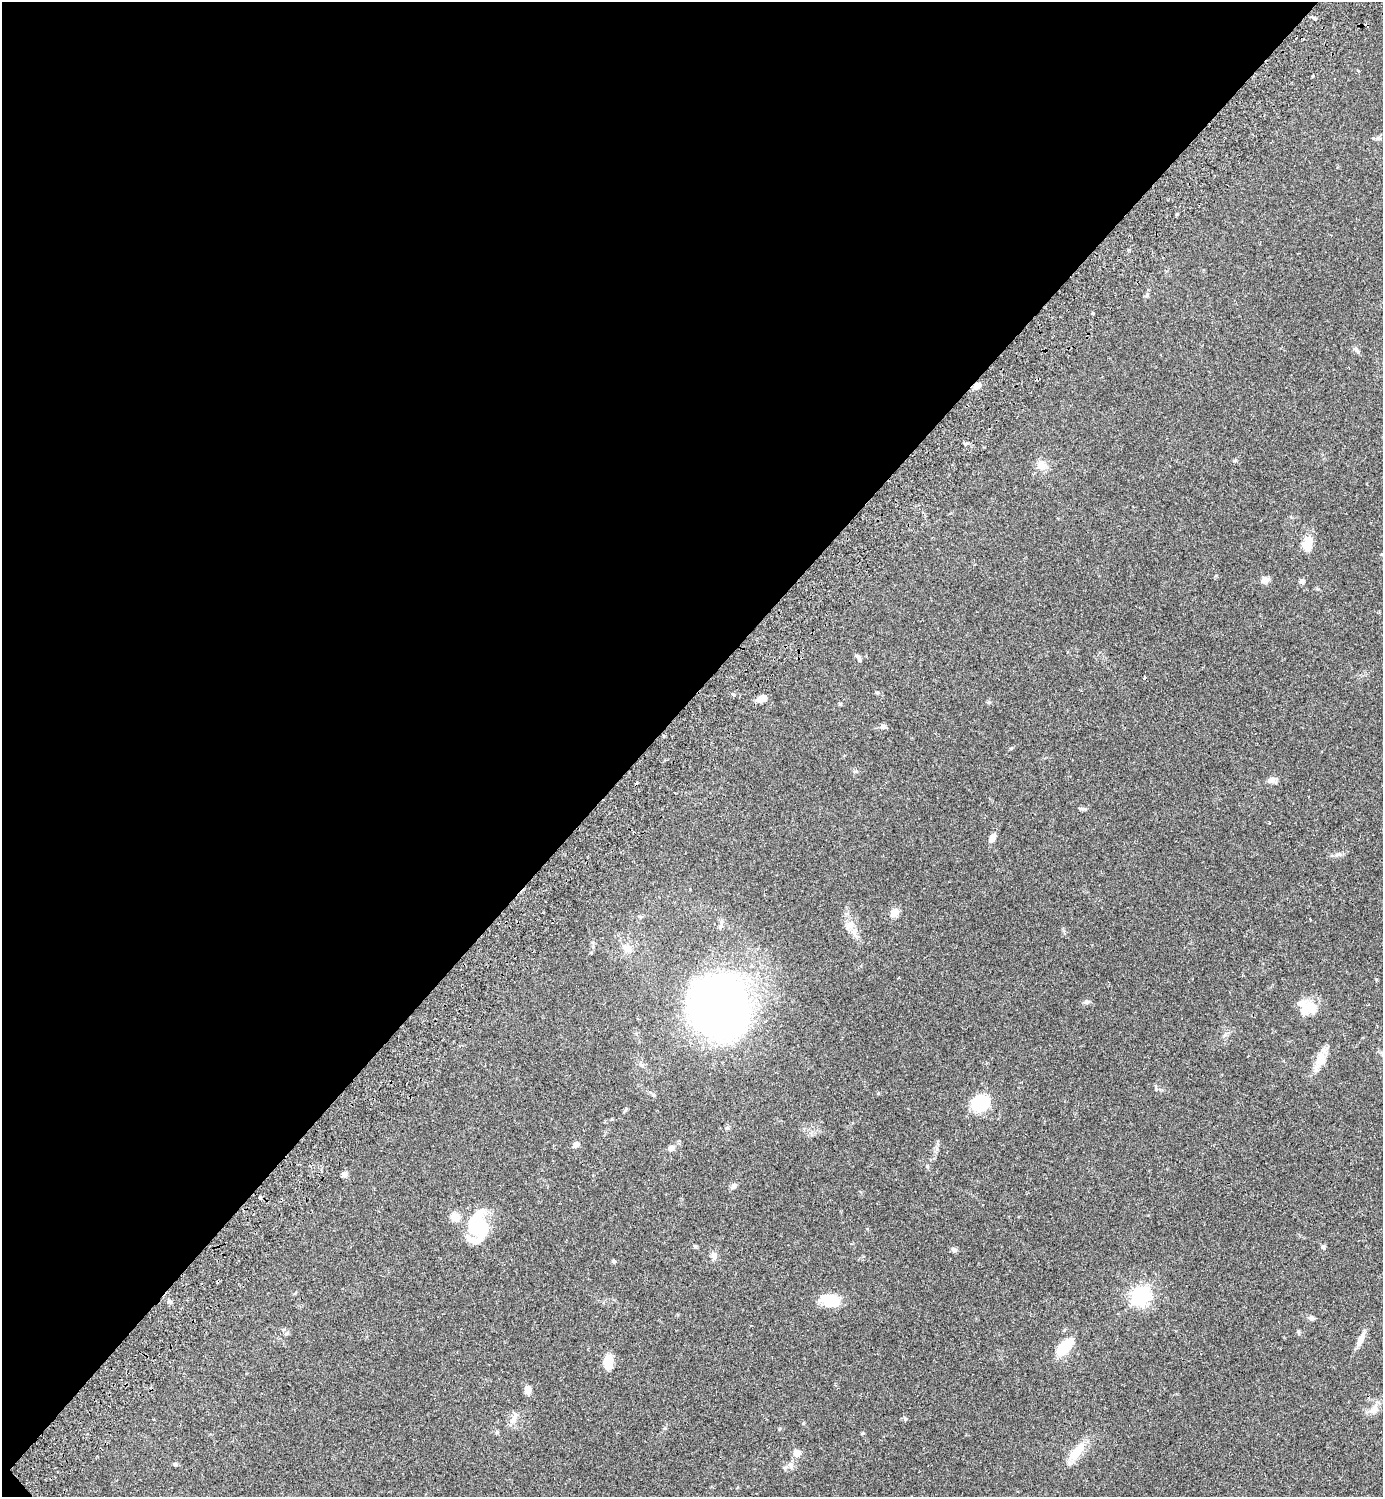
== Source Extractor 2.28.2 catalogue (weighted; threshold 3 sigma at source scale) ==
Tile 5 of 4 x 4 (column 1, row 2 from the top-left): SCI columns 345-1725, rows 3035-4529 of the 6072 x 6072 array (HDU 1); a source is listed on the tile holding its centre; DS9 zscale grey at full resolution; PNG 1385 x 1499 px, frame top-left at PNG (2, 2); no overlay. Shown black and unused: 47% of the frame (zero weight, under 2 of 3 exposures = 3% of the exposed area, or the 3 px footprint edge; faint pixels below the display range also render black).
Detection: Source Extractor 2.28.2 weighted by HDU 2 'WHT'; one run over the whole footprint, this tile lists its part. Background 0.0707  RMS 0.0052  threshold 0.0235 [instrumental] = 3 sigma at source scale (4.5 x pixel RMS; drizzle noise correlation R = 1.50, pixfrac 1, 0.05/0.05 arcsec/px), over >= 5 px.
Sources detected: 74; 1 inside a brighter object's white glare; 4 cosmic-ray / hot-pixel residue — not listed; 4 inside a brighter listed object's ellipse — not listed separately; the other 65 listed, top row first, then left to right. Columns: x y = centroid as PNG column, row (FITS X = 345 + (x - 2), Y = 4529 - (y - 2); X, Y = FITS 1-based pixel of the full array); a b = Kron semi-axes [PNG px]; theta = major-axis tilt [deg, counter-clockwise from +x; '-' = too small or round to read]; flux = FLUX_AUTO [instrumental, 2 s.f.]
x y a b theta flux
1314 18 4 4 - 0.67
1312 76 3 2 - 0.51
1379 138 8 5 -19 1.2
1147 295 6 5 - 0.83
1092 313 3 3 - 1.1
1356 350 11 5 -45 1.4
977 386 8 6 36 4.2
1235 460 5 5 - 0.67
1042 465 13 13 - 4.5
1308 540 16 10 -69 5.6
1264 580 11 7 19 2.7
1302 581 7 6 - 1.3
859 658 11 5 -56 1.5
877 692 5 4 - 0.66
762 699 11 7 19 4.5
989 702 6 4 43 0.69
840 704 5 4 - 0.6
883 726 8 7 - 1.5
1271 780 11 8 23 2.3
1082 809 12 3 -5 0.92
1269 823 3 3 - 0.67
992 838 9 5 62 4.2
1338 854 12 6 9 1.9
894 913 10 8 52 4.7
721 922 8 6 89 1.3
850 925 17 10 49 4.4
627 948 14 9 -27 3.6
1086 1002 8 5 10 1.3
720 1006 40 36 -72 430
1311 1007 21 15 -41 8.2
1320 1059 24 13 74 7.7
1156 1089 6 4 -76 1.1
653 1095 6 4 -1 0.78
981 1103 16 13 27 27
625 1109 7 4 46 0.7
612 1119 5 3 - 0.41
727 1128 6 4 0 0.77
576 1144 9 6 38 2.1
671 1148 9 7 24 2.4
344 1174 7 7 - 1.7
733 1186 9 6 45 1.5
455 1217 10 9 - 5.8
478 1226 37 21 -85 26
695 1246 5 4 - 0.78
1323 1247 6 5 - 1.2
954 1250 7 5 -30 1.6
713 1256 11 8 -72 2.4
614 1262 4 4 - 1.2
1140 1296 7 7 - 230
830 1300 21 12 -11 14
1311 1318 9 6 -14 1.4
1299 1332 8 4 -81 0.71
1361 1339 17 7 66 4.9
1064 1347 20 10 42 17
608 1362 17 10 82 7.6
527 1390 8 6 89 4.1
1374 1410 15 9 38 4.4
514 1418 20 8 67 3.6
154 1419 3 2 - 0.39
905 1419 6 4 -62 0.73
497 1432 6 5 - 0.78
1077 1451 25 10 52 11
797 1453 8 7 - 4
175 1464 6 5 - 0.84
791 1465 10 7 -69 2
Overlapping masked pixels (flux is a lower limit): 1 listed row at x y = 977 386
Unlisted compact peaks at least as high as the median listed source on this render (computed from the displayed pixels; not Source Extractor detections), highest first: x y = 927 1166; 1011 748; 863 1433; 665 1428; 878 1093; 937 1149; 779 1429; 803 1423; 1177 214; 1318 589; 867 1229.